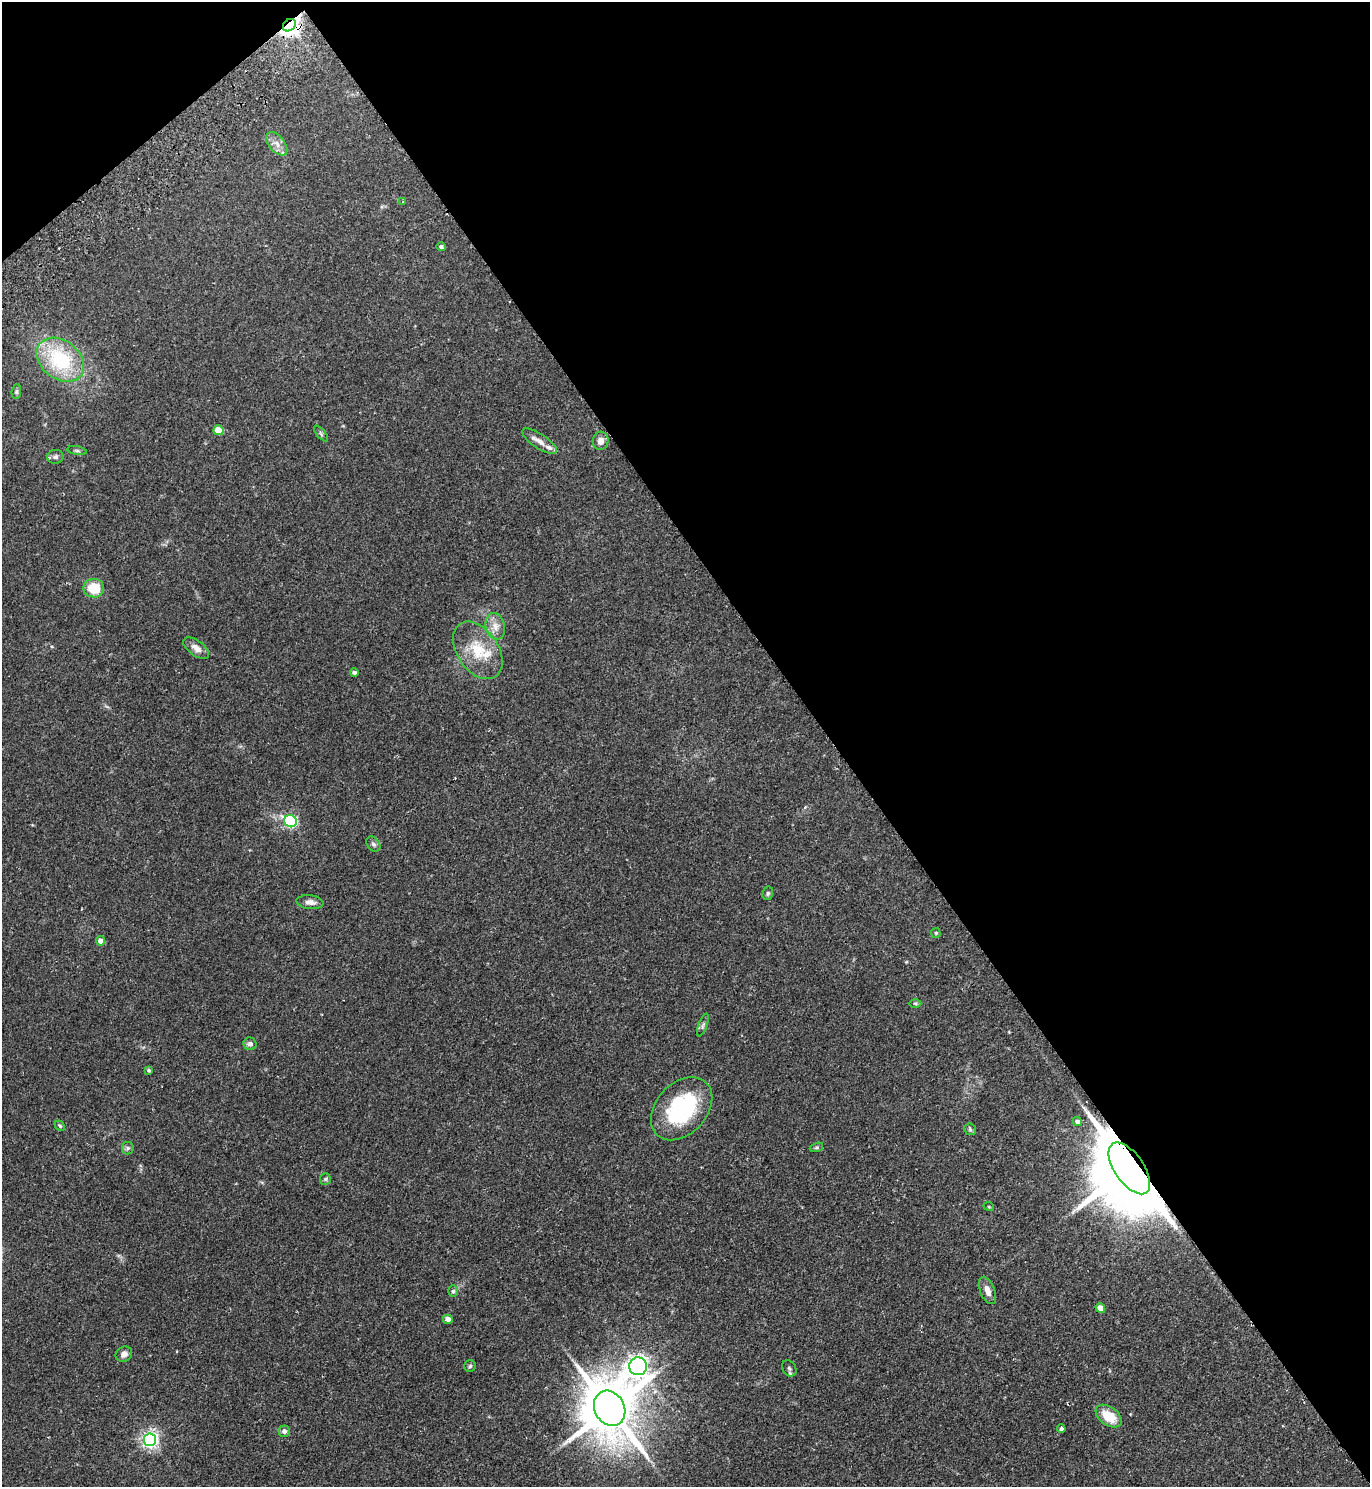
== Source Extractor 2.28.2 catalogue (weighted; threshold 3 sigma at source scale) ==
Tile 3 of 4 x 4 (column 3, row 1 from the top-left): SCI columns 3076-4443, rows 4503-5987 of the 6010 x 6034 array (HDU 1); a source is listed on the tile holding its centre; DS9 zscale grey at full resolution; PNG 1372 x 1489 px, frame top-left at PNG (2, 2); each listed source drawn as its Kron ellipse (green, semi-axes under 4 px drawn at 4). Shown black and unused: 41% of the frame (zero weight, under 2 of 3 exposures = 3% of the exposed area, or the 3 px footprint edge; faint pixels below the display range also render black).
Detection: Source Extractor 2.28.2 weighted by HDU 2 'WHT'; one run over the whole footprint, this tile lists its part. Background 0.185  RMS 0.0073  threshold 0.033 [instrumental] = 3 sigma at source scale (4.5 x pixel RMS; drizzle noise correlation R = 1.50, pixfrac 1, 0.05/0.05 arcsec/px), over >= 5 px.
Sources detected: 50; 1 inside a brighter listed object's ellipse — not listed separately; the other 49 listed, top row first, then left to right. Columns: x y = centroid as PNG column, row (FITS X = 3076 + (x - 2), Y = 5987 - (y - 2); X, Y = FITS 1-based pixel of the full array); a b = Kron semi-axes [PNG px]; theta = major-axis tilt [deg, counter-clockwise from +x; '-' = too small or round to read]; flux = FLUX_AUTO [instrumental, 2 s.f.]
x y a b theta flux
289 25 7 5 40 450
277 144 14 8 -50 5
403 202 4 3 - 0.57
441 247 4 4 - 1.6
60 360 26 19 -37 53
16 392 7 5 85 1.3
218 430 5 5 - 17
321 434 10 3 -50 1.1
540 441 20 7 -34 5.2
601 441 9 8 - 4.2
77 451 9 4 -11 1.3
55 457 8 7 - 2.2
94 588 10 9 - 18
495 626 13 9 -77 6.3
196 648 15 7 -37 5.2
478 650 32 20 -56 25
354 672 4 4 - 1.9
290 821 6 6 - 110
373 844 8 6 -51 2
768 893 7 5 76 1.4
310 902 13 7 -6 4.1
936 933 5 4 - 0.84
100 941 5 4 - 5.1
915 1003 6 4 -1 1
703 1025 12 4 70 1.7
250 1044 6 6 - 2.7
148 1070 4 4 - 1.1
682 1109 36 25 48 68
1077 1122 5 4 - 2.7
60 1126 6 4 -46 0.99
970 1129 6 5 - 1.3
816 1147 7 4 19 1.1
128 1148 6 6 - 1.5
1129 1168 30 14 -55 11000
325 1179 6 5 - 1.3
989 1207 5 3 - 0.65
987 1290 14 7 -68 5.4
453 1291 6 5 - 1.3
1100 1308 5 4 - 8
448 1319 5 4 - 4.1
124 1354 8 7 - 3.4
470 1366 6 5 - 1.1
638 1366 9 9 - 440
789 1368 8 6 -56 1.8
610 1408 18 15 -61 4600
1109 1416 15 9 -36 16
1061 1429 4 3 - 4.1
284 1431 5 5 - 2.5
150 1440 6 6 - 240
Overlapping masked pixels (flux is a lower limit): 2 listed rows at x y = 289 25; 1129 1168